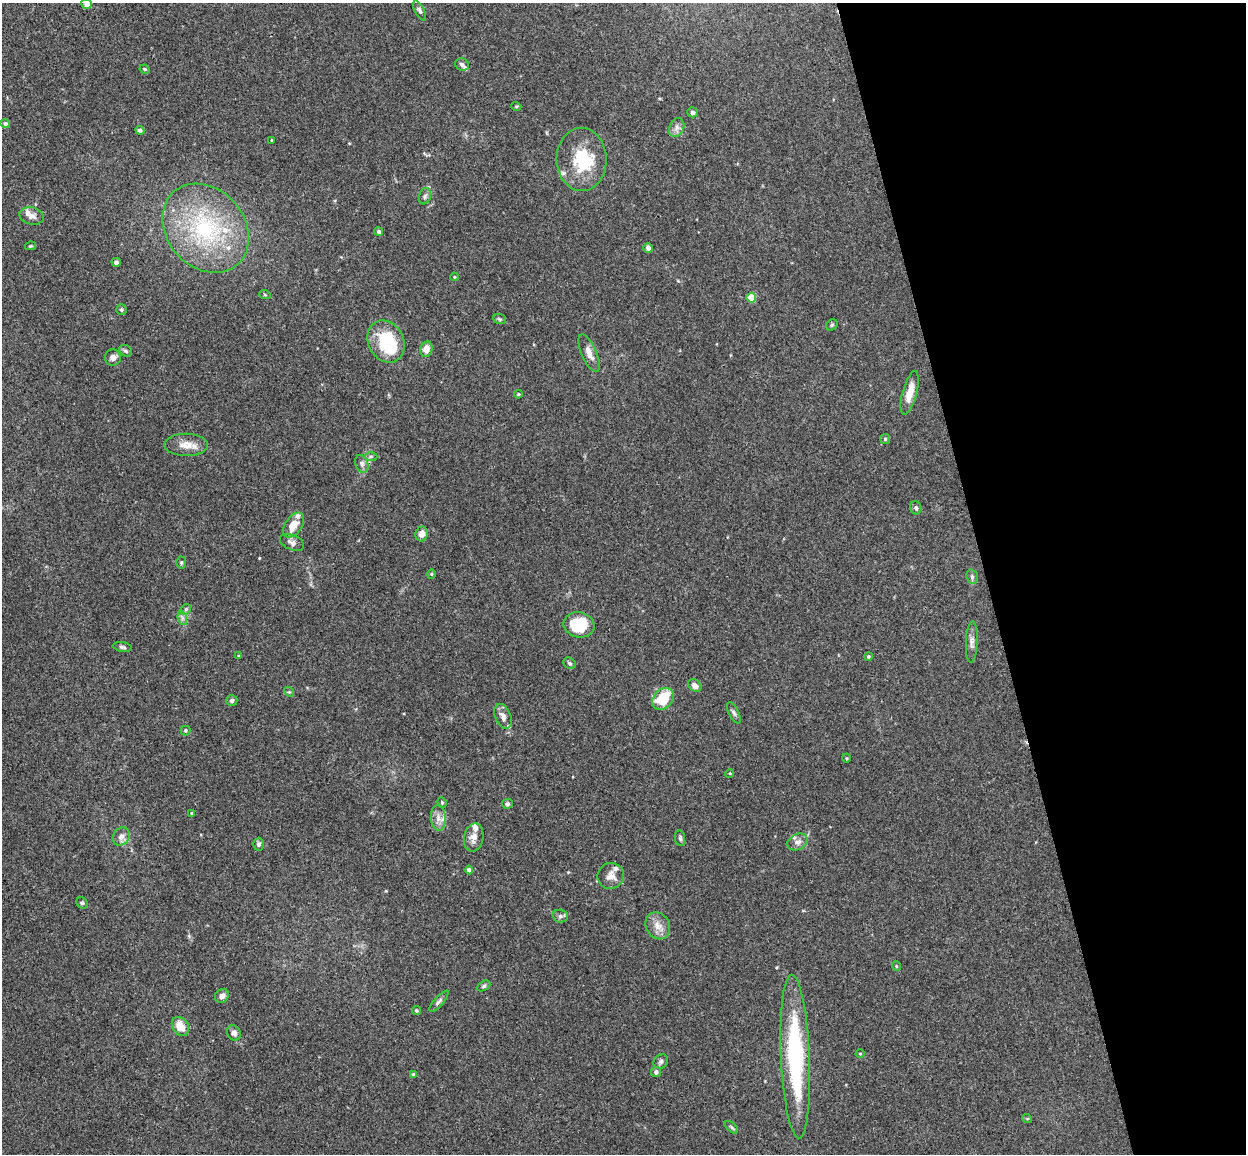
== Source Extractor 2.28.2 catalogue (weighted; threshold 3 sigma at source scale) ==
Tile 12 of 4 x 4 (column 4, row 3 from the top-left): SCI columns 3788-5031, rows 1305-2456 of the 5086 x 5029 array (HDU 1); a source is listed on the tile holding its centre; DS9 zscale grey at full resolution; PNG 1248 x 1156 px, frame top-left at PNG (2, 3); each listed source drawn as its Kron ellipse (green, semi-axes under 4 px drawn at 4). Shown black and unused: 21% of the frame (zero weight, under 3 of 4 exposures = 5% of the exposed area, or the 3 px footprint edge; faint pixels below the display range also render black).
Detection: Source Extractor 2.28.2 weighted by HDU 2 'WHT'; one run over the whole footprint, this tile lists its part. Background 0.0387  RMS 0.0042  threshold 0.0191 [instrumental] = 3 sigma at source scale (4.5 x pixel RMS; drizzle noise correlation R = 1.50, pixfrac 1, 0.05/0.05 arcsec/px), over >= 5 px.
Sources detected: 100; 2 inside a brighter object's white glare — neither listed nor drawn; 11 inside a brighter listed object's ellipse — not listed separately; the other 87 listed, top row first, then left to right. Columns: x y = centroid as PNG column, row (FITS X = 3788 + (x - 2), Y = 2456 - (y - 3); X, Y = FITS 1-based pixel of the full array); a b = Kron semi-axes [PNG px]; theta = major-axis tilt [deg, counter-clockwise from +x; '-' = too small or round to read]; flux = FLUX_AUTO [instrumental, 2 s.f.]
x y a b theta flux
87 4 5 5 - 3.4
420 11 11 5 -63 1.1
462 65 7 6 - 1.2
145 69 5 3 - 0.54
516 106 5 3 - 0.39
692 112 5 5 - 1.1
5 124 5 4 - 1.1
677 128 10 7 68 1.9
140 130 4 4 - 1.1
272 140 3 3 - 0.36
582 159 31 25 -89 20
425 196 8 5 72 1.1
31 216 12 8 -15 2.4
206 228 48 39 -49 50
379 232 4 4 - 1.1
30 246 5 4 - 0.46
648 248 4 4 - 1.5
116 262 4 4 - 1.5
454 277 4 4 - 0.38
265 295 6 3 -19 0.38
751 298 5 5 - 11
121 310 5 5 - 0.69
500 319 6 5 - 0.63
832 325 6 5 - 0.61
386 341 22 17 -62 23
426 349 8 6 77 3.8
126 351 7 5 -31 0.84
589 353 20 7 -66 3.7
113 358 8 8 - 1.9
910 393 22 7 75 5.8
518 394 4 3 - 0.53
885 439 5 5 - 0.67
186 445 22 11 -1 5
371 456 6 4 0 0.69
362 464 9 6 -70 1.4
916 508 6 5 - 0.89
294 525 14 8 55 5.5
422 534 7 6 - 3.1
292 542 13 7 -22 1.8
181 563 6 5 - 0.61
431 574 4 4 - 0.46
972 577 7 5 -71 0.89
186 609 6 4 46 0.61
182 618 7 4 -71 0.97
579 625 15 12 -10 17
972 642 20 6 87 2.3
122 647 10 4 -9 0.91
239 656 4 3 - 0.47
868 656 4 4 - 0.49
569 663 6 5 - 0.96
695 686 7 5 -41 2.1
289 692 5 4 - 0.55
663 699 12 9 46 15
232 700 6 5 - 1.1
734 713 11 5 -63 1.1
503 716 13 7 -67 2.4
186 730 5 5 - 0.66
846 758 4 3 - 0.39
730 773 4 3 - 0.39
442 802 5 4 - 0.58
507 804 5 4 - 0.82
192 813 3 3 - 0.56
438 818 13 7 -83 2.7
121 836 9 8 - 2.5
474 837 14 9 78 2.9
680 838 8 5 -81 0.83
798 842 10 8 28 2.2
259 844 6 5 - 0.92
469 870 4 4 - 1.4
611 876 13 13 - 3.3
82 903 6 5 - 0.73
560 916 7 6 - 1
658 926 14 11 -58 3.9
896 966 5 3 - 0.33
484 986 7 4 28 0.74
222 996 7 6 - 1.8
439 1001 13 4 49 1.3
416 1010 4 4 - 0.63
180 1026 10 8 -56 5.3
234 1033 8 6 -60 1.7
860 1054 4 3 - 0.34
795 1056 82 14 -87 59
661 1061 7 6 - 1.1
656 1072 5 5 - 1.5
413 1074 4 4 - 0.48
1027 1118 5 3 - 0.39
731 1127 8 4 -42 0.65
Isophote crosses this tile's border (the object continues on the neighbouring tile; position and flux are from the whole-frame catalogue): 1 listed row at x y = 87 4